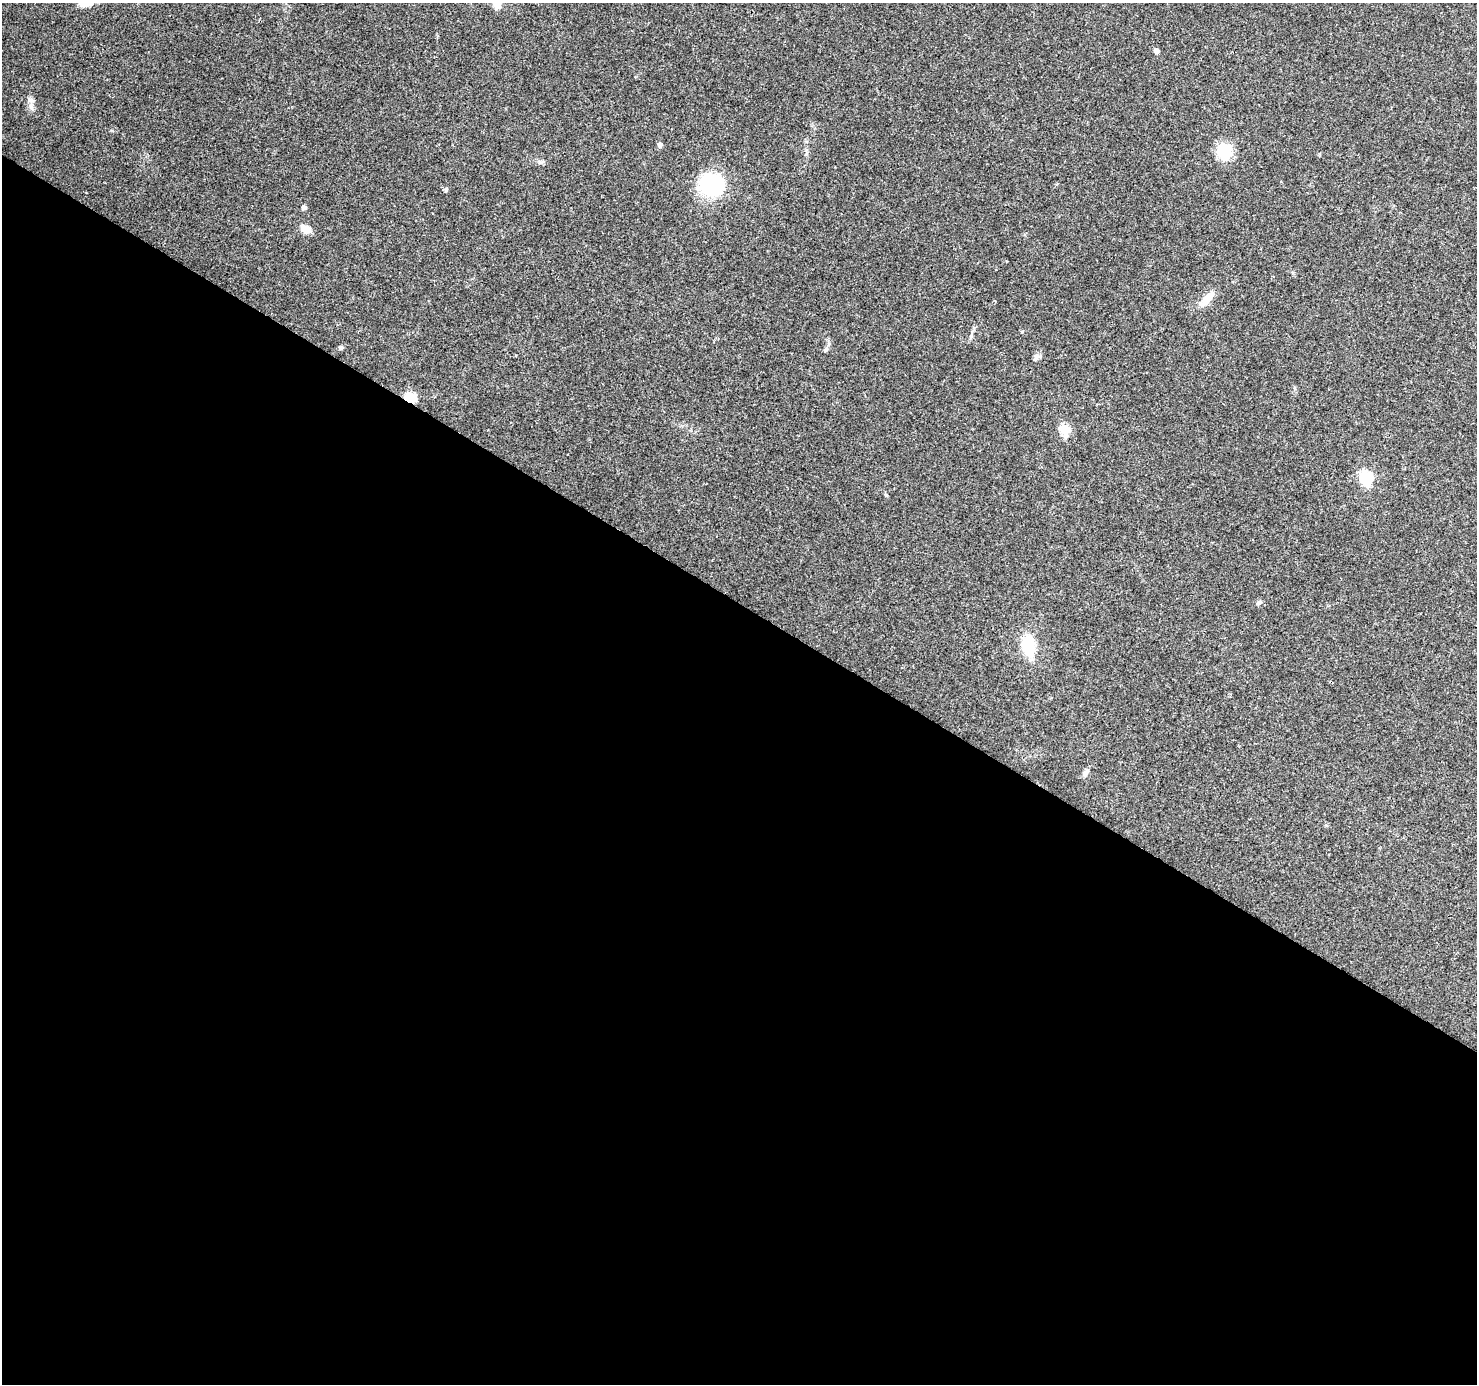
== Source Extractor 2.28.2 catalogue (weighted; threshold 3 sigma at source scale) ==
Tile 14 of 4 x 4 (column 2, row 4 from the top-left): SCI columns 1483-2957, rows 256-1637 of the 5908 x 5970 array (HDU 1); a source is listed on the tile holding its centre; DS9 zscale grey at full resolution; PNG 1479 x 1386 px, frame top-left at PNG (2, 3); no overlay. Shown black and unused: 57% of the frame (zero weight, under 3 of 4 exposures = <1% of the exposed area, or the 3 px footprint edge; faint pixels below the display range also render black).
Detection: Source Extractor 2.28.2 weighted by HDU 2 'WHT'; one run over the whole footprint, this tile lists its part. Background 0.126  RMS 0.0058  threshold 0.0259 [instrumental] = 3 sigma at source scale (4.5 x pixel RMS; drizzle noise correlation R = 1.50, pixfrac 1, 0.0396/0.0396 arcsec/px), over >= 5 px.
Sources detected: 20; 1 inside a brighter object's white glare — not listed; the other 19 listed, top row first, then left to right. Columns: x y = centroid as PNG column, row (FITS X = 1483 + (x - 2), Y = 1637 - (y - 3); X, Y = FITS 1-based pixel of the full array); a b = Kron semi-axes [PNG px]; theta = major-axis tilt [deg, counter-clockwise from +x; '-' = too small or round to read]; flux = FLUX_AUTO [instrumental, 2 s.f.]
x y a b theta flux
86 4 21 6 9 4.2
496 4 14 9 -56 5.9
1156 51 5 4 - 2.9
660 145 5 5 - 1.8
1224 151 13 12 - 21
711 185 29 22 10 46
446 189 6 5 - 0.96
304 207 6 5 - 1.3
306 229 9 7 -25 7.3
1208 298 22 8 46 7.7
341 348 5 5 - 1.3
825 349 8 5 42 1.3
1036 357 10 7 51 1.8
410 398 5 5 - 45
1064 429 5 5 - 36
1366 478 7 6 - 74
1259 602 8 5 25 1
1028 645 26 16 -85 17
1085 773 11 6 51 2
Overlapping masked pixels (flux is a lower limit): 1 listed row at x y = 410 398
Isophote crosses this tile's border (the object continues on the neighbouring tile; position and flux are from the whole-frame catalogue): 2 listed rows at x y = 86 4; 496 4
Unlisted compact peaks at least as high as the median listed source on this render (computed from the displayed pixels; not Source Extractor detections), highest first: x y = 31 107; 886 495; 1022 332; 540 162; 112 130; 1293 273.